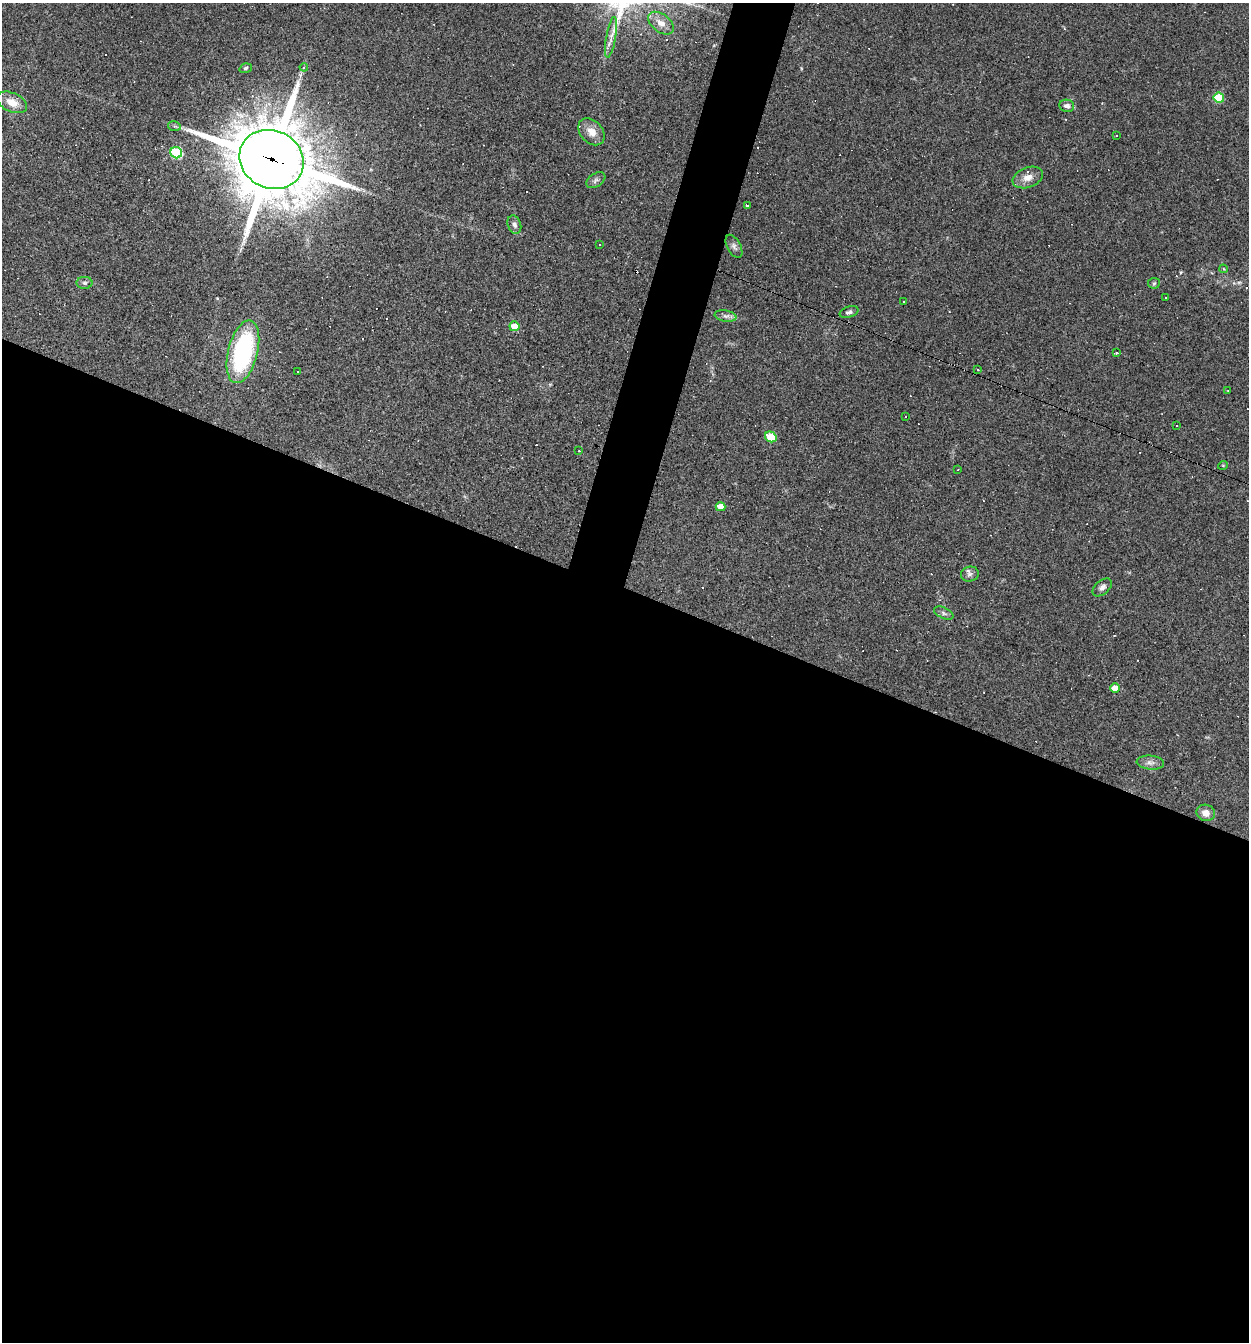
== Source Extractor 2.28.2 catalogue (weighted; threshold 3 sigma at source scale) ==
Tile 14 of 4 x 4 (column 2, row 4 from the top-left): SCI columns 1507-2753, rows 1-1340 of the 5378 x 5362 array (HDU 1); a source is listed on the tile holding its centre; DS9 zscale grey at full resolution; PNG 1251 x 1344 px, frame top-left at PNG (2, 3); each listed source drawn as its Kron ellipse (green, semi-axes under 4 px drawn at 4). Shown black and unused: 58% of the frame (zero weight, under 3 of 4 exposures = <1% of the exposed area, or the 3 px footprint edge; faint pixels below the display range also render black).
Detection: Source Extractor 2.28.2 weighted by HDU 2 'WHT'; one run over the whole footprint, this tile lists its part. Background 0.0527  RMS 0.0047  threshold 0.0212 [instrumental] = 3 sigma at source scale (4.5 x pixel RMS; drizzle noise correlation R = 1.50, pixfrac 1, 0.05/0.05 arcsec/px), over >= 5 px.
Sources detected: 63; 18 cosmic-ray / hot-pixel residue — neither listed nor drawn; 1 inside a brighter listed object's ellipse — not listed separately; the other 44 listed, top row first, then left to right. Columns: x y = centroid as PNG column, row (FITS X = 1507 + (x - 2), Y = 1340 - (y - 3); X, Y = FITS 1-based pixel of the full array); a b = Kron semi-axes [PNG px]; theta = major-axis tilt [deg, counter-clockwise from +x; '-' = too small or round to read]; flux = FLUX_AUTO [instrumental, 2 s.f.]
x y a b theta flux
661 23 15 9 -36 4
611 37 20 5 80 3.1
304 67 4 4 - 0.51
246 68 6 4 19 0.79
1219 98 5 5 - 19
12 102 16 9 -24 6.4
1067 106 7 6 - 1.9
174 126 6 5 - 0.77
592 132 15 11 -47 5
1116 136 2 2 - 0.29
176 153 6 5 - 39
271 159 33 28 -27 3600
1028 177 15 10 19 4.1
596 180 10 6 33 1.4
747 206 3 3 - 0.84
514 225 9 6 -69 1.7
599 244 3 3 - 0.78
734 246 12 6 -61 1.7
1223 269 4 4 - 0.59
84 283 8 6 0 1.2
1154 283 6 5 - 0.74
1166 297 3 2 - 0.35
903 301 3 3 - 1.2
849 312 10 5 17 1.3
726 316 11 5 -10 1.7
514 326 5 5 - 6.5
243 352 32 14 76 62
1116 353 3 2 - 1.1
978 370 2 2 - 0.34
298 371 2 2 - 0.36
1228 391 4 2 - 0.3
905 416 2 2 - 0.32
1176 426 3 3 - 0.46
771 437 6 5 - 20
579 451 2 2 - 0.43
1223 465 5 3 - 0.39
958 469 2 2 - 0.26
720 507 5 4 - 5.4
970 574 9 7 16 1.6
1102 587 11 6 41 1.9
944 613 10 5 -25 1.4
1115 688 5 4 - 6
1150 763 14 7 -5 2.2
1206 813 9 8 - 3.5
Overlapping masked pixels (flux is a lower limit): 1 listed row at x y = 271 159